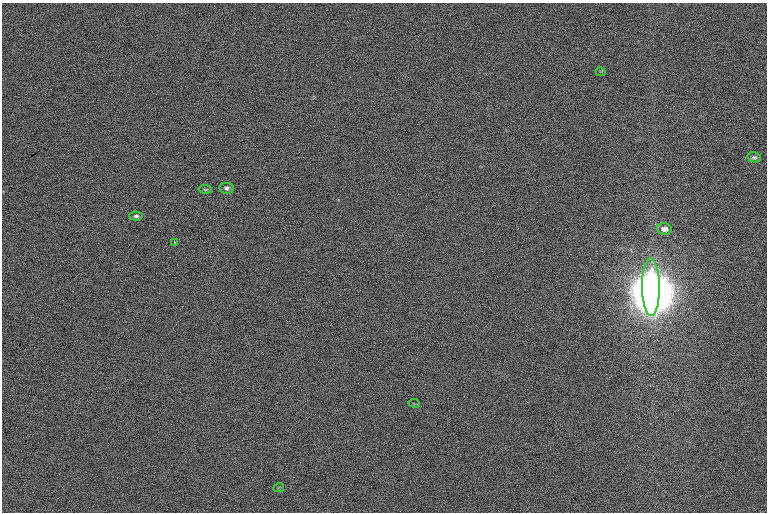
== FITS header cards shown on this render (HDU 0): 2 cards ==
NAXIS1  =                 1530 /
NAXIS2  =                 1020 /

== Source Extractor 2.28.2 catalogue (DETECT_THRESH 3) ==
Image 1530 x 1020 px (HDU 0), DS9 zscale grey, zoomed out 1/2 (1 PNG px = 2 x 2 image px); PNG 769 x 514 px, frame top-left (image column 2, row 1019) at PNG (2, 3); each listed source drawn as its Kron ellipse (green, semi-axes under 4 px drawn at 4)
Background 108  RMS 9.8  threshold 29.5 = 3 sigma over >= 5 px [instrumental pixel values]
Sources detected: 10; all 10 listed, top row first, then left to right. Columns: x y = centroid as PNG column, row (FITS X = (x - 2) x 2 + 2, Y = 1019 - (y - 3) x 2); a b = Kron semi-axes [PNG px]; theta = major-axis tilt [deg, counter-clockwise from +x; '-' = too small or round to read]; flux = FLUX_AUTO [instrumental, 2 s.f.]
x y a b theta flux
601 72 5 2 - 1.4e+03
754 157 7 5 -11 4.4e+03
227 188 7 5 -7 6.3e+03
205 189 6 4 -7 3.2e+03
136 216 6 4 -4 5.7e+03
664 229 7 5 -5 1.2e+04
175 242 3 1 - 2.1e+03
651 287 29 9 -89 3.9e+07
414 403 5 2 - 1.6e+03
279 488 5 1 - 1.4e+03